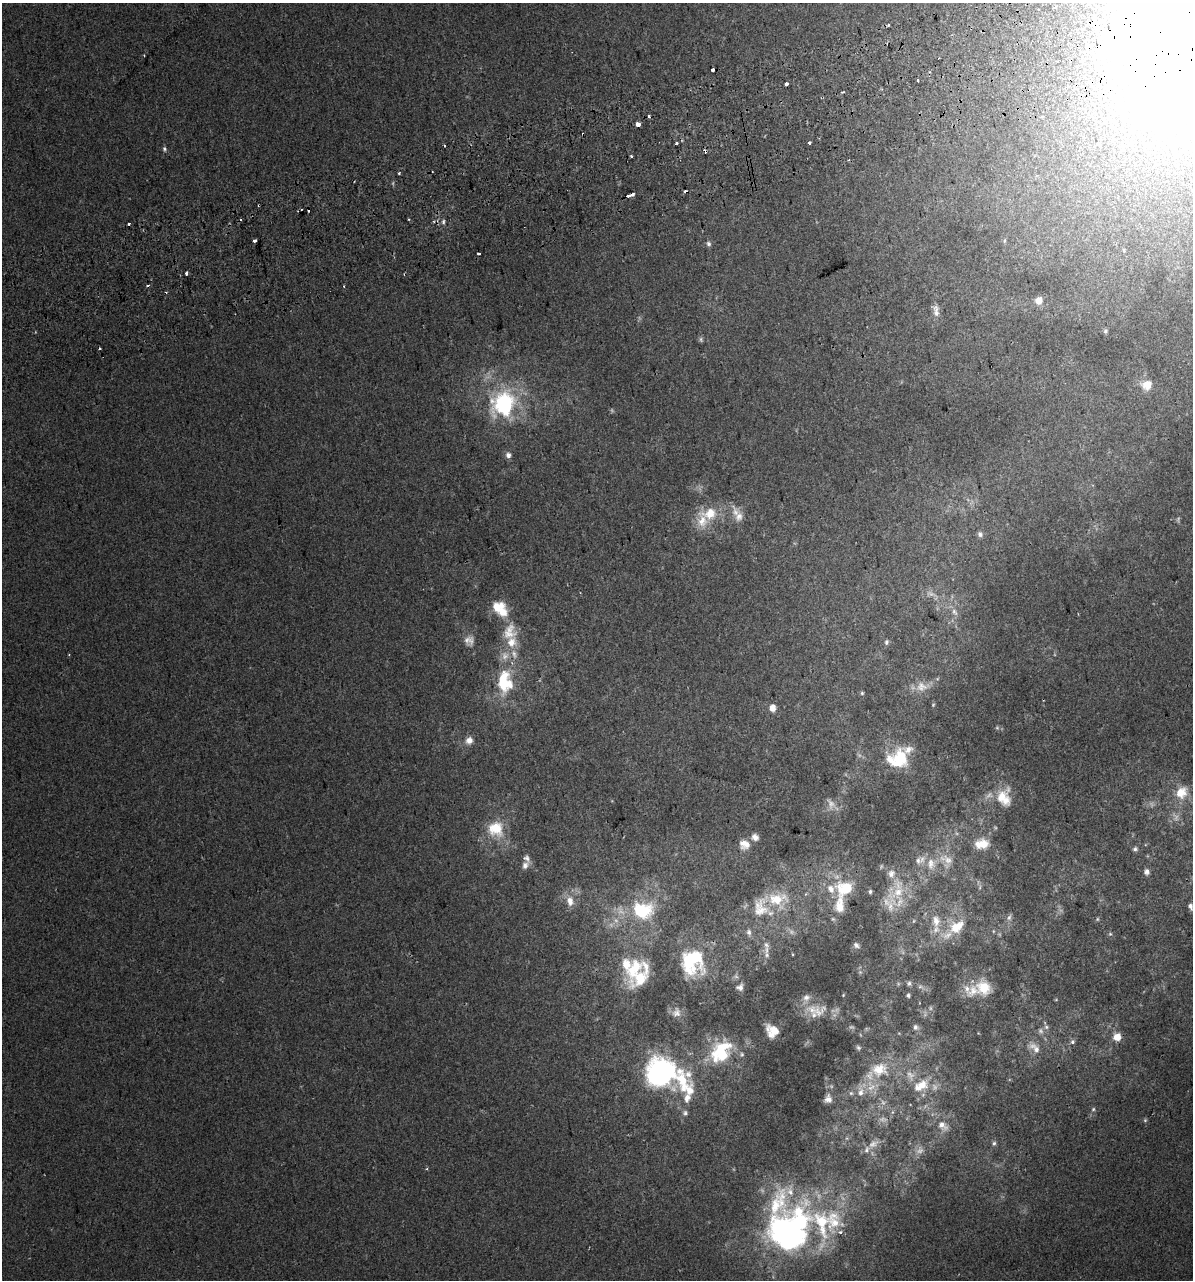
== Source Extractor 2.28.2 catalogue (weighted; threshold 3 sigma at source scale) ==
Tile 10 of 4 x 4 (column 2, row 3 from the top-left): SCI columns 1248-2438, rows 1321-2598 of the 4925 x 5196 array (HDU 1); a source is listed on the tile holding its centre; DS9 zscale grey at full resolution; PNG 1195 x 1282 px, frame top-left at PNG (2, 3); no overlay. Shown black and unused: <1% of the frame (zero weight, under 2 of 3 exposures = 2% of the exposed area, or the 3 px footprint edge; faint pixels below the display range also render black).
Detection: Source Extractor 2.28.2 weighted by HDU 2 'WHT'; one run over the whole footprint, this tile lists its part. Background 0.00299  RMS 0.0037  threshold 0.0168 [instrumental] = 3 sigma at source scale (4.5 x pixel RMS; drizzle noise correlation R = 1.50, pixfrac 1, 0.0396/0.0396 arcsec/px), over >= 5 px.
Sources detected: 177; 27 too faint to see at this stretch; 4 inside a brighter object's white glare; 14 cosmic-ray / hot-pixel residue — not listed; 29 inside a brighter listed object's ellipse — not listed separately; the other 103 listed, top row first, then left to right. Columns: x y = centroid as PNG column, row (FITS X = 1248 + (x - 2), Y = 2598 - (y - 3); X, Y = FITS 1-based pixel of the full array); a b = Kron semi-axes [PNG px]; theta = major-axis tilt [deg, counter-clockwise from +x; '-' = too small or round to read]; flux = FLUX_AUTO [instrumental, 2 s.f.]
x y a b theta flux
888 25 3 3 - 0.65
1110 46 20 15 29 9.9
939 58 2 2 - 0.34
713 69 4 3 - 4.3
918 80 3 3 - 1.5
786 84 4 3 - 4.1
638 124 4 4 - 11
583 134 3 2 - 0.62
677 143 3 3 - 1.1
809 143 3 3 - 1.1
444 145 3 3 - 0.94
164 149 6 5 - 0.78
631 156 3 2 - 1
399 173 3 3 - 0.5
630 195 7 3 16 5.2
259 205 3 3 - 1.5
443 222 6 5 - 0.76
255 240 3 3 - 2.4
1004 241 6 3 71 0.49
708 244 7 6 - 0.96
186 273 3 3 - 2.1
1039 300 8 7 - 4.2
936 311 18 8 -83 2.6
1105 331 6 5 - 0.85
701 340 7 5 -74 0.67
99 349 3 2 - 0.63
1147 385 15 13 15 5.1
503 404 36 31 56 39
508 455 8 7 - 1.5
735 512 23 11 -75 4.2
709 513 26 17 8 11
980 534 7 6 - 1.1
498 607 17 13 22 6.7
954 612 12 7 -58 1.9
509 632 25 19 77 9.2
469 640 14 13 - 3
886 642 7 5 86 0.85
69 654 3 3 - 0.36
503 681 33 17 88 17
921 687 17 14 3 4.8
862 693 5 4 - 0.52
772 708 6 6 - 3.8
997 728 6 4 0 0.59
469 740 9 9 - 2.6
898 759 26 22 16 17
1181 792 18 15 50 7.8
1001 797 34 14 52 8.6
496 829 21 20 - 11
755 837 9 7 -42 1.8
744 844 12 11 - 3.4
983 844 16 14 -76 6.2
1135 849 7 6 - 0.92
918 861 12 9 72 2.6
946 861 25 18 -53 9.2
525 865 11 8 49 1.7
1147 872 8 7 - 1.3
846 888 16 12 2 14
870 892 4 4 - 0.73
898 892 41 18 82 13
570 901 14 10 -81 4.1
840 905 25 12 87 7.6
1190 906 8 5 -74 1.4
761 907 35 24 76 14
643 910 32 25 -7 25
1009 917 10 7 61 1.4
1097 919 5 4 - 0.44
936 921 18 12 -84 5.9
957 927 27 17 37 12
1110 934 6 5 - 0.57
856 945 8 5 -37 1.1
766 950 15 7 77 2.2
692 962 31 28 -89 28
634 968 46 18 66 18
860 972 5 5 - 0.54
909 983 7 6 - 0.95
740 987 9 8 - 1.8
920 987 11 5 -25 1.5
983 987 19 17 -61 9.4
908 995 5 4 - 0.8
676 1012 15 12 80 3.3
818 1012 26 20 39 7.1
915 1027 8 7 - 1.4
1046 1027 6 6 - 0.85
772 1031 12 10 -47 5.7
1117 1037 8 8 - 4.5
1072 1042 6 6 - 0.94
858 1047 7 6 - 0.82
1035 1048 21 9 -41 3.5
721 1052 33 23 56 21
879 1069 29 22 7 15
660 1074 24 18 89 80
682 1079 54 32 -55 32
922 1085 20 15 35 8.5
860 1092 17 9 -89 3.9
851 1093 6 6 - 0.89
828 1099 11 9 66 2.4
1093 1109 5 4 - 0.56
883 1119 14 9 -8 2.3
943 1126 17 11 -42 3.7
994 1143 6 5 - 0.84
867 1149 11 7 63 1.6
826 1222 103 55 -23 57
786 1235 37 30 -52 110
Overlapping masked pixels (flux is a lower limit): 4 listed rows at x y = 713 69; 583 134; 259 205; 883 1119